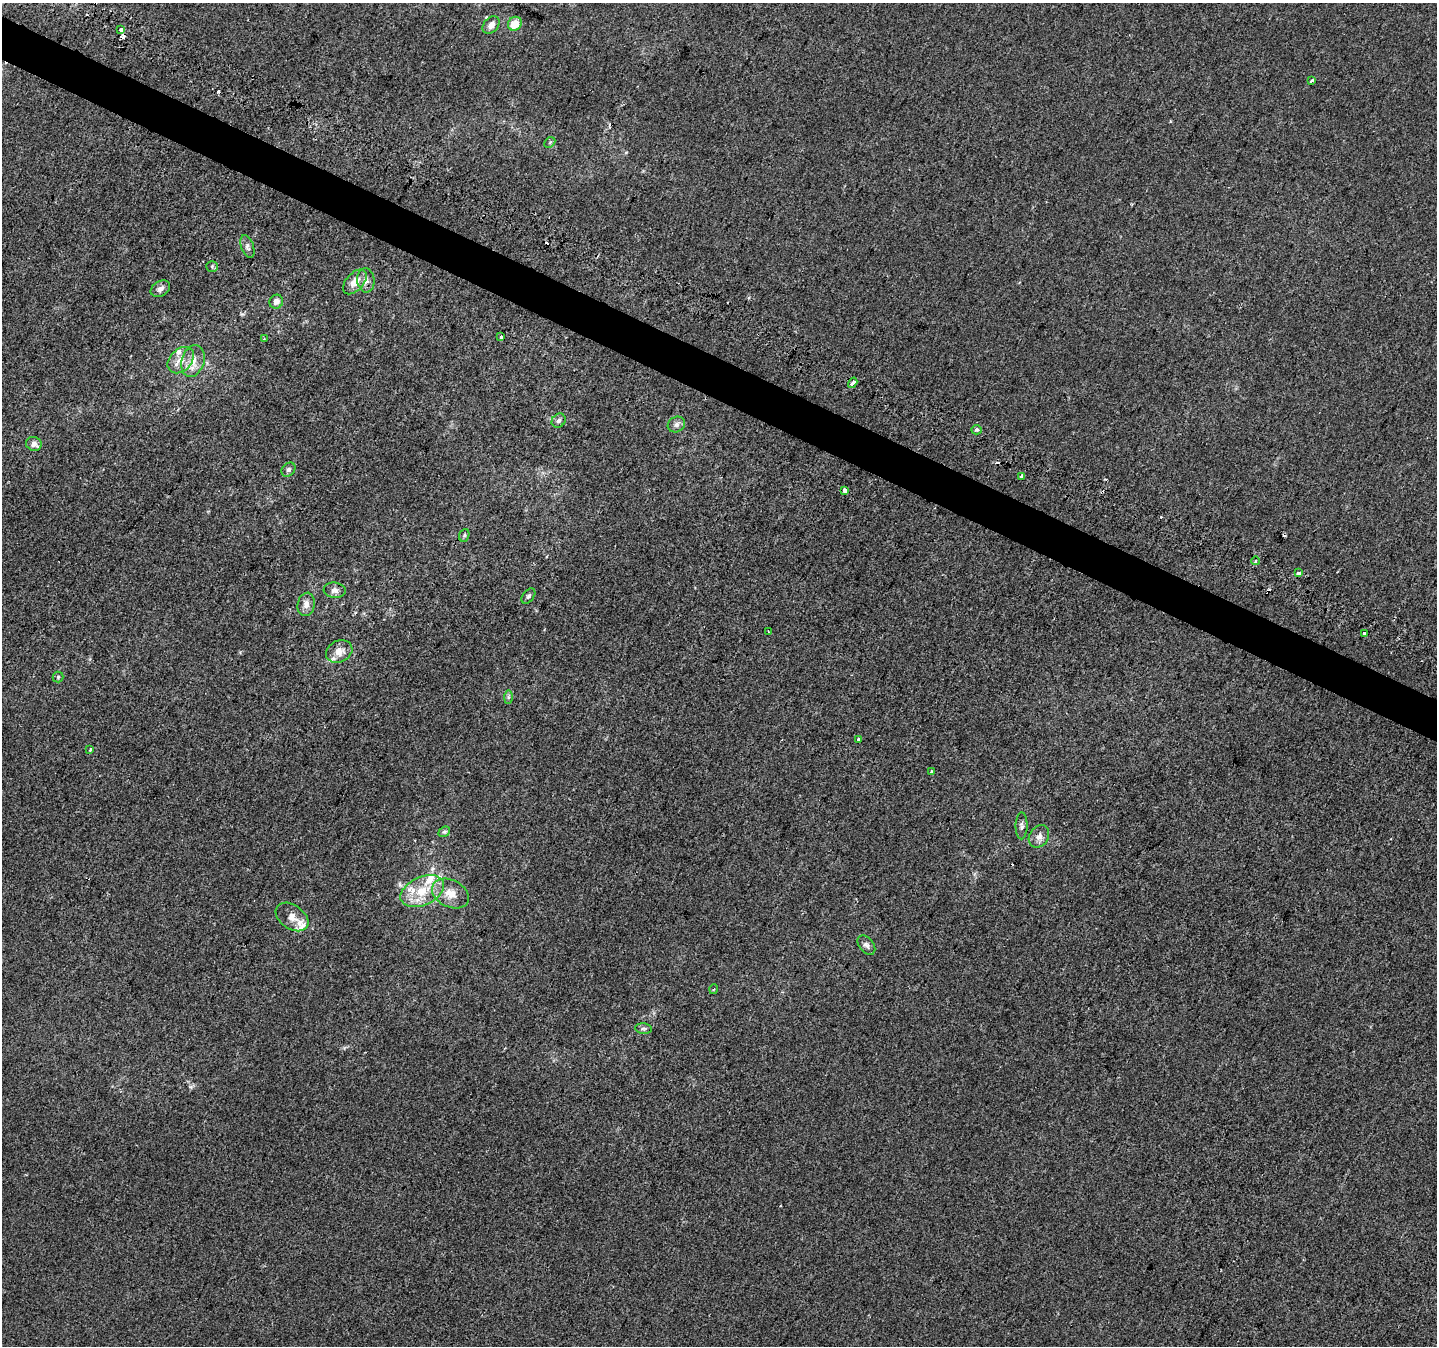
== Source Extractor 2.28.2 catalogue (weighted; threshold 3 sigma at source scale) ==
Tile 11 of 4 x 4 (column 3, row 3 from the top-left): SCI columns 2875-4309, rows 1611-2954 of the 5769 x 5892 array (HDU 1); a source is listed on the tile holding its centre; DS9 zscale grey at full resolution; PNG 1439 x 1348 px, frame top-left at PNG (2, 3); each listed source drawn as its Kron ellipse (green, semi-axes under 4 px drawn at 4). Shown black and unused: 3% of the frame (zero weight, under 2 of 3 exposures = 2% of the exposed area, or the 3 px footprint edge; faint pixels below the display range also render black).
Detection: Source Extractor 2.28.2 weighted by HDU 2 'WHT'; one run over the whole footprint, this tile lists its part. Background -3.19e-04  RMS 0.0055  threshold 0.0246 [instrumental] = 3 sigma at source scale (4.5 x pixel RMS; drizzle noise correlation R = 1.50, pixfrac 1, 0.0396/0.0396 arcsec/px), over >= 5 px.
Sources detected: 62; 10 cosmic-ray / hot-pixel residue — neither listed nor drawn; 6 inside a brighter listed object's ellipse — not listed separately; the other 46 listed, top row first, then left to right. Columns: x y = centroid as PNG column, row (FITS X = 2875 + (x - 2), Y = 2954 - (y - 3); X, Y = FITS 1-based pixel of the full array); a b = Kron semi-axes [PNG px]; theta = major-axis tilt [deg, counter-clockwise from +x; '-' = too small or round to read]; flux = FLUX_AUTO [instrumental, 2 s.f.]
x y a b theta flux
515 24 7 6 - 8.3
491 25 10 7 48 3.3
121 30 4 3 - 18
1312 81 4 3 - 1.8
550 142 6 4 44 0.82
247 246 12 6 -71 1.9
212 266 5 5 - 0.92
366 280 12 8 -83 3.3
355 282 15 8 48 5.9
160 289 10 7 31 2.3
276 302 7 6 - 3.2
501 337 3 3 - 4.8
264 339 3 3 - 0.83
181 360 15 10 45 6.5
193 361 16 11 73 6.9
853 383 6 3 56 8.2
559 421 7 6 - 1.7
676 424 9 7 28 2.3
976 430 5 4 - 1.5
34 444 8 7 - 2.8
288 470 8 6 46 1.5
1021 476 4 3 - 2.1
844 490 4 4 - 5.1
464 535 6 5 - 0.89
1255 561 4 3 - 0.68
1299 573 4 3 - 6.2
335 590 11 7 -7 2.8
528 596 9 5 52 1.4
306 604 12 8 79 3.5
768 631 3 2 - 0.55
1364 633 3 3 - 2.7
339 651 14 10 25 5
58 677 5 5 - 0.75
508 697 7 4 89 1
858 739 3 3 - 1.6
90 750 3 3 - 1.1
931 771 3 3 - 0.95
1022 826 13 6 89 1.8
444 832 6 4 41 1
1039 836 12 9 56 3.3
422 891 23 14 25 15
450 893 19 13 -26 8.5
292 917 18 12 -35 5.6
866 945 11 7 -51 2
714 989 5 3 - 0.51
644 1029 8 5 -7 1.2
Overlapping masked pixels (flux is a lower limit): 1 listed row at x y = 853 383